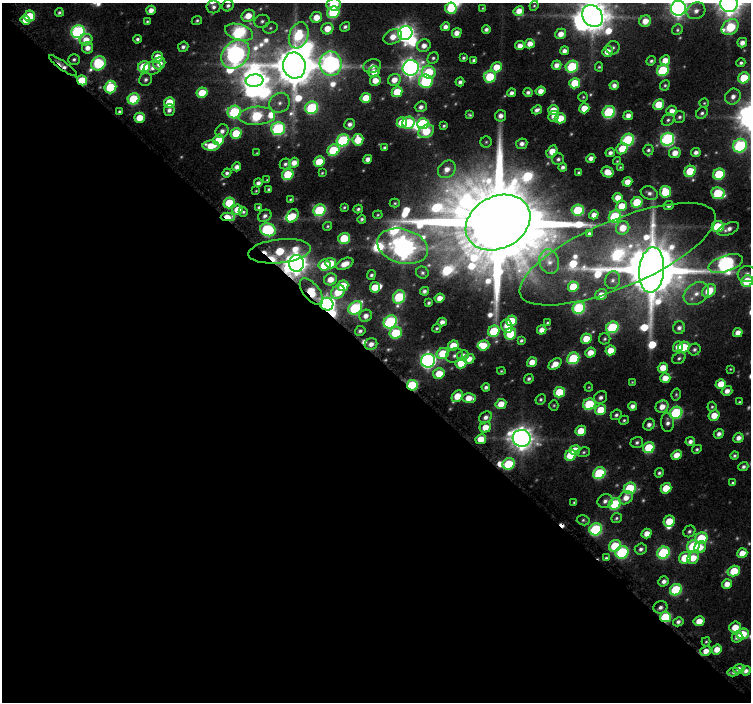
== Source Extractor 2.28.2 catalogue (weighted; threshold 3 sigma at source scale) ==
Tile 3 of 2 x 2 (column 1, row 2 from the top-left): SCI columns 17-765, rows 67-766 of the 1531 x 1530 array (HDU 1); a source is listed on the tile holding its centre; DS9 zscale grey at full resolution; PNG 753 x 704 px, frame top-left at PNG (2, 3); each listed source drawn as its Kron ellipse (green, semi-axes under 4 px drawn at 4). Shown black and unused: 49% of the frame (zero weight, under 8 of 15 exposures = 4% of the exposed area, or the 3 px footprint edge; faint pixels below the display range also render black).
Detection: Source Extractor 2.28.2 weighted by HDU 2 'WHT'; one run over the whole footprint, this tile lists its part. Background 0.176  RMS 0.023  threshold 0.0926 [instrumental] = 3 sigma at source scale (4.09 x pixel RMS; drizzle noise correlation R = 1.36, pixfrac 0.8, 0.0396/0.0396 arcsec/px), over >= 5 px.
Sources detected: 395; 15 too faint to see at this stretch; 10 inside a brighter object's white glare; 3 cosmic-ray / hot-pixel residue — neither listed nor drawn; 7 inside a brighter listed object's ellipse — not listed separately; the other 360 listed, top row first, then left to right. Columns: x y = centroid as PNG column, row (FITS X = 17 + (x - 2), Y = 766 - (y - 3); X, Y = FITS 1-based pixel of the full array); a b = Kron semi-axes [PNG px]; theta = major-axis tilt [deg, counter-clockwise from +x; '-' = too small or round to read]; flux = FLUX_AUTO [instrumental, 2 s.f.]
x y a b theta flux
729 3 9 8 - 2900
334 4 7 6 - 130
228 6 6 5 - 7
534 6 5 4 - 2.8
214 7 7 6 - 8.4
451 8 6 5 - 81
483 8 4 3 - 2
678 8 7 7 - 1200
151 10 5 4 - 18
519 11 5 4 - 28
696 11 9 8 - 15
59 12 4 3 - 4.8
333 12 6 5 - 180
30 16 5 5 - 90
248 16 7 6 - 39
592 16 12 9 -56 4800
316 17 6 5 - 36
25 20 5 4 - 31
147 21 4 3 - 3.3
197 21 5 4 - 4.2
262 21 8 6 18 7.5
645 21 6 5 - 30
345 27 5 4 - 6.5
445 27 5 4 - 14
730 27 9 7 41 150
270 28 7 5 17 5.2
327 29 6 5 - 38
486 29 4 4 - 7.4
677 30 5 5 - 4
78 32 7 6 - 470
239 32 14 8 -16 400
405 33 7 7 - 1100
457 33 5 4 - 20
561 34 5 5 - 22
299 35 13 9 70 150
393 37 9 7 27 29
137 39 4 4 - 5.6
86 40 6 5 - 31
742 43 5 4 - 17
530 44 5 4 - 22
424 46 7 6 - 17
520 46 5 4 - 18
183 47 5 5 - 7.8
88 48 6 5 - 18
613 48 7 6 - 5.7
564 51 4 4 - 13
607 51 5 5 - 27
235 54 16 12 48 1400
158 57 5 5 - 33
433 58 6 5 - 5
464 58 4 3 - 4.4
74 59 6 5 - 5.3
474 60 4 3 - 5.9
665 60 5 5 - 27
651 61 5 4 - 5.1
98 63 7 6 - 220
741 63 5 4 - 5.5
159 64 6 5 - 25
331 64 12 11 - 1100
294 65 13 11 -81 9700
557 65 5 4 - 17
63 66 17 4 -36 13
372 66 9 6 18 18
144 67 6 5 - 140
496 67 6 5 - 40
572 67 6 5 - 200
599 67 4 4 - 3.3
153 68 9 6 10 13
411 68 8 7 - 1400
663 70 6 5 - 190
374 72 6 5 - 25
429 72 7 6 - 110
490 77 6 6 - 130
744 78 6 5 - 89
146 79 7 6 - 7.6
82 80 5 5 - 120
375 80 5 5 - 30
394 80 6 5 - 27
255 81 9 6 8 2300
426 81 7 6 - 260
460 82 4 4 - 7.4
575 83 5 5 - 92
614 85 4 4 - 12
665 85 5 4 - 4
110 87 6 6 - 150
541 91 5 4 - 23
397 92 5 5 - 82
202 93 5 5 - 73
511 93 4 4 - 9.8
528 93 4 4 - 7.7
583 97 5 4 - 3
733 97 8 7 - 15
366 98 5 5 - 58
134 99 6 5 - 170
169 102 5 5 - 80
280 103 10 9 - 19
704 103 4 4 - 2.7
659 105 5 5 - 78
421 107 6 5 - 11
312 108 7 6 - 240
584 108 5 5 - 44
169 110 6 5 - 9.7
537 110 5 4 - 10
553 110 5 5 - 44
672 111 5 5 - 20
119 112 4 3 - 3.8
234 112 7 6 - 260
609 112 6 6 - 230
702 113 6 5 - 5.9
470 115 4 3 - 3.5
628 115 5 4 - 17
257 116 18 9 3 220
500 116 6 5 - 13
553 116 5 5 - 18
680 117 6 5 - 5.7
140 118 5 5 - 48
560 118 5 5 - 56
668 120 7 5 41 5.6
402 123 5 5 - 81
408 123 6 6 - 110
350 124 5 5 - 10
423 124 6 5 - 190
444 126 4 3 - 4
278 128 7 6 - 330
222 131 7 6 - 12
426 131 8 6 32 91
236 133 6 5 - 90
667 139 7 6 - 460
219 140 6 5 - 70
343 140 6 6 - 270
358 140 6 5 - 61
628 140 6 6 - 270
486 142 5 5 - 3.7
522 144 6 5 - 12
211 146 8 5 -1 52
740 146 7 6 - 310
384 147 4 3 - 4.3
622 149 6 5 - 46
333 150 6 5 - 160
648 150 5 5 - 5.2
552 152 6 5 - 38
696 152 5 4 - 11
257 153 3 2 - 1.7
610 153 5 4 - 9.9
675 153 6 5 - 25
591 158 4 4 - 14
368 159 4 4 - 16
558 159 6 5 - 6.8
617 161 4 4 - 2.5
319 162 5 5 - 70
294 163 5 4 - 22
285 164 5 5 - 6.6
237 167 4 4 - 15
563 167 4 4 - 8
620 167 4 3 - 2.3
447 169 10 8 47 22
690 171 6 5 - 100
607 172 6 5 - 36
227 173 5 4 - 6.4
322 173 3 3 - 2.4
579 173 4 3 - 4.2
288 174 6 5 - 120
719 174 6 5 - 140
267 180 3 2 - 1.8
627 182 5 4 - 29
258 183 4 4 - 9.7
269 189 3 3 - 3.6
256 191 3 2 - 1.8
665 192 6 5 - 99
649 193 9 6 -21 9.6
718 193 7 6 - 160
618 198 5 4 - 27
290 199 3 3 - 2.6
637 202 6 5 - 110
229 203 5 5 - 100
395 203 5 4 - 3.1
621 206 5 5 - 42
669 206 5 4 - 8.3
259 207 4 3 - 4.6
344 207 3 3 - 3
358 209 4 4 - 5.3
237 210 5 5 - 37
319 210 6 5 - 240
578 210 6 5 - 150
243 212 5 4 - 4.2
378 215 5 4 - 2.9
594 215 5 4 - 17
265 216 7 5 31 8.5
292 216 7 5 58 40
615 216 6 5 - 200
228 217 7 4 1 67
362 219 4 4 - 5.1
498 222 34 26 28 73000
328 226 5 4 - 3.4
718 227 6 5 - 130
623 228 7 6 - 44
728 229 11 5 24 14
268 230 8 6 -21 300
589 233 4 3 - 5.1
344 238 6 5 - 100
403 246 26 17 -16 2900
280 251 31 12 6 200
618 254 105 33 23 810
549 262 12 9 -73 18
296 263 8 7 - 2000
331 263 5 5 - 44
345 264 9 5 25 29
726 264 18 8 17 790
324 265 6 5 - 95
652 270 23 12 85 21000
422 273 6 6 - 5.5
747 274 9 8 - 12
371 275 5 4 - 5.4
331 279 6 6 - 32
613 280 9 7 74 10
747 281 6 5 - 130
343 286 5 5 - 76
375 287 5 5 - 50
573 287 5 5 - 68
424 291 4 4 - 8.9
709 291 7 6 - 66
311 292 16 8 -51 72
338 292 7 6 - 64
696 294 14 10 37 31
601 295 6 5 - 24
399 297 7 6 - 190
439 298 5 4 - 24
429 303 4 3 - 4.5
327 304 6 6 - 850
355 308 7 6 - 270
579 308 6 5 - 280
366 316 6 6 - 16
511 321 5 5 - 91
390 322 7 6 - 350
442 322 4 4 - 15
547 323 3 3 - 2.3
507 326 6 5 - 35
612 327 6 5 - 220
437 328 4 4 - 3.9
679 328 6 6 - 9.6
542 330 5 4 - 19
360 331 5 4 - 6.4
494 331 6 5 - 120
396 333 6 6 - 140
738 333 5 4 - 20
510 334 6 5 - 110
586 339 5 5 - 61
605 339 6 5 - 4.4
521 340 4 3 - 4.7
371 344 6 5 - 16
483 345 6 5 - 45
453 346 5 5 - 65
678 347 6 5 - 20
684 347 6 5 - 120
694 349 6 6 - 6.7
611 350 5 5 - 43
443 353 6 5 - 91
590 353 5 4 - 31
454 355 9 7 24 9.7
463 355 6 5 - 17
573 358 6 5 - 200
679 358 7 5 30 5.5
469 359 5 5 - 25
428 361 7 7 - 730
532 362 5 4 - 34
461 363 6 5 - 71
555 364 7 5 36 28
663 368 5 4 - 36
730 369 4 3 - 2.4
501 371 4 3 - 2.7
439 374 6 5 - 53
665 378 5 4 - 32
529 379 5 4 - 6.2
632 382 4 3 - 2.1
721 384 5 4 - 40
412 385 5 5 - 190
486 387 4 4 - 6.9
589 387 4 4 - 2.1
727 391 5 5 - 16
559 392 6 5 - 100
676 395 6 4 75 3.4
457 396 6 5 - 51
601 397 7 6 - 9.5
469 398 7 5 2 37
541 399 5 4 - 4.5
739 402 3 3 - 2.7
501 404 5 5 - 37
589 404 6 5 - 170
554 405 5 4 - 3
632 406 4 4 - 12
662 407 7 6 - 24
712 407 5 4 - 3.6
601 410 6 5 - 64
676 413 6 6 - 240
616 415 6 5 - 5.9
714 415 5 5 - 35
486 417 7 5 38 11
624 420 5 4 - 3.9
667 422 10 6 -86 11
649 425 6 5 - 11
485 427 6 5 - 34
581 431 5 5 - 51
719 434 5 4 - 11
522 438 9 8 - 2500
738 438 5 5 - 15
481 439 5 5 - 49
637 442 6 5 - 6.4
690 442 5 4 - 11
649 448 6 5 - 120
697 449 5 4 - 4.5
575 450 5 5 - 42
584 452 6 5 - 4.1
570 455 6 5 - 91
677 455 5 4 - 36
734 456 4 4 - 4.8
509 464 6 5 - 150
743 467 5 4 - 6.6
599 473 6 5 - 210
659 473 5 4 - 4.8
733 483 4 3 - 4.6
630 488 6 5 - 190
666 488 5 5 - 60
626 498 7 6 - 23
605 501 8 6 22 10
574 502 4 3 - 2.8
615 504 6 5 - 180
616 518 5 5 - 4.4
583 520 6 5 - 4.4
669 521 6 5 - 67
596 529 6 6 - 290
689 531 6 5 - 6.2
647 533 5 4 - 25
701 538 6 5 - 140
615 546 6 5 - 120
693 546 6 6 - 220
700 547 6 5 - 25
641 549 6 5 - 7.8
622 552 7 6 - 260
663 553 6 6 - 260
742 553 5 4 - 32
606 558 4 4 - 3.8
685 558 6 5 - 78
693 558 6 5 - 36
734 571 6 5 - 87
664 581 5 5 - 11
727 584 5 5 - 26
676 590 6 5 - 190
660 607 7 6 - 9
665 617 5 5 - 170
699 621 5 5 - 35
678 622 5 4 - 7.9
735 627 6 5 - 43
743 634 6 5 - 71
737 637 6 5 - 11
706 642 5 3 - 3
717 649 5 4 - 30
706 651 5 5 - 23
739 669 5 4 - 13
746 671 5 4 - 11
733 672 6 4 11 6.5
Overlapping masked pixels (flux is a lower limit): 8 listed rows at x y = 63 66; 82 80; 228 217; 296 263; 311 292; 327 304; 412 385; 665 617
Isophote crosses this tile's border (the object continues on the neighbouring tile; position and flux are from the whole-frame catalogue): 6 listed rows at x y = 729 3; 334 4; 678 8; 592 16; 726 264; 747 281